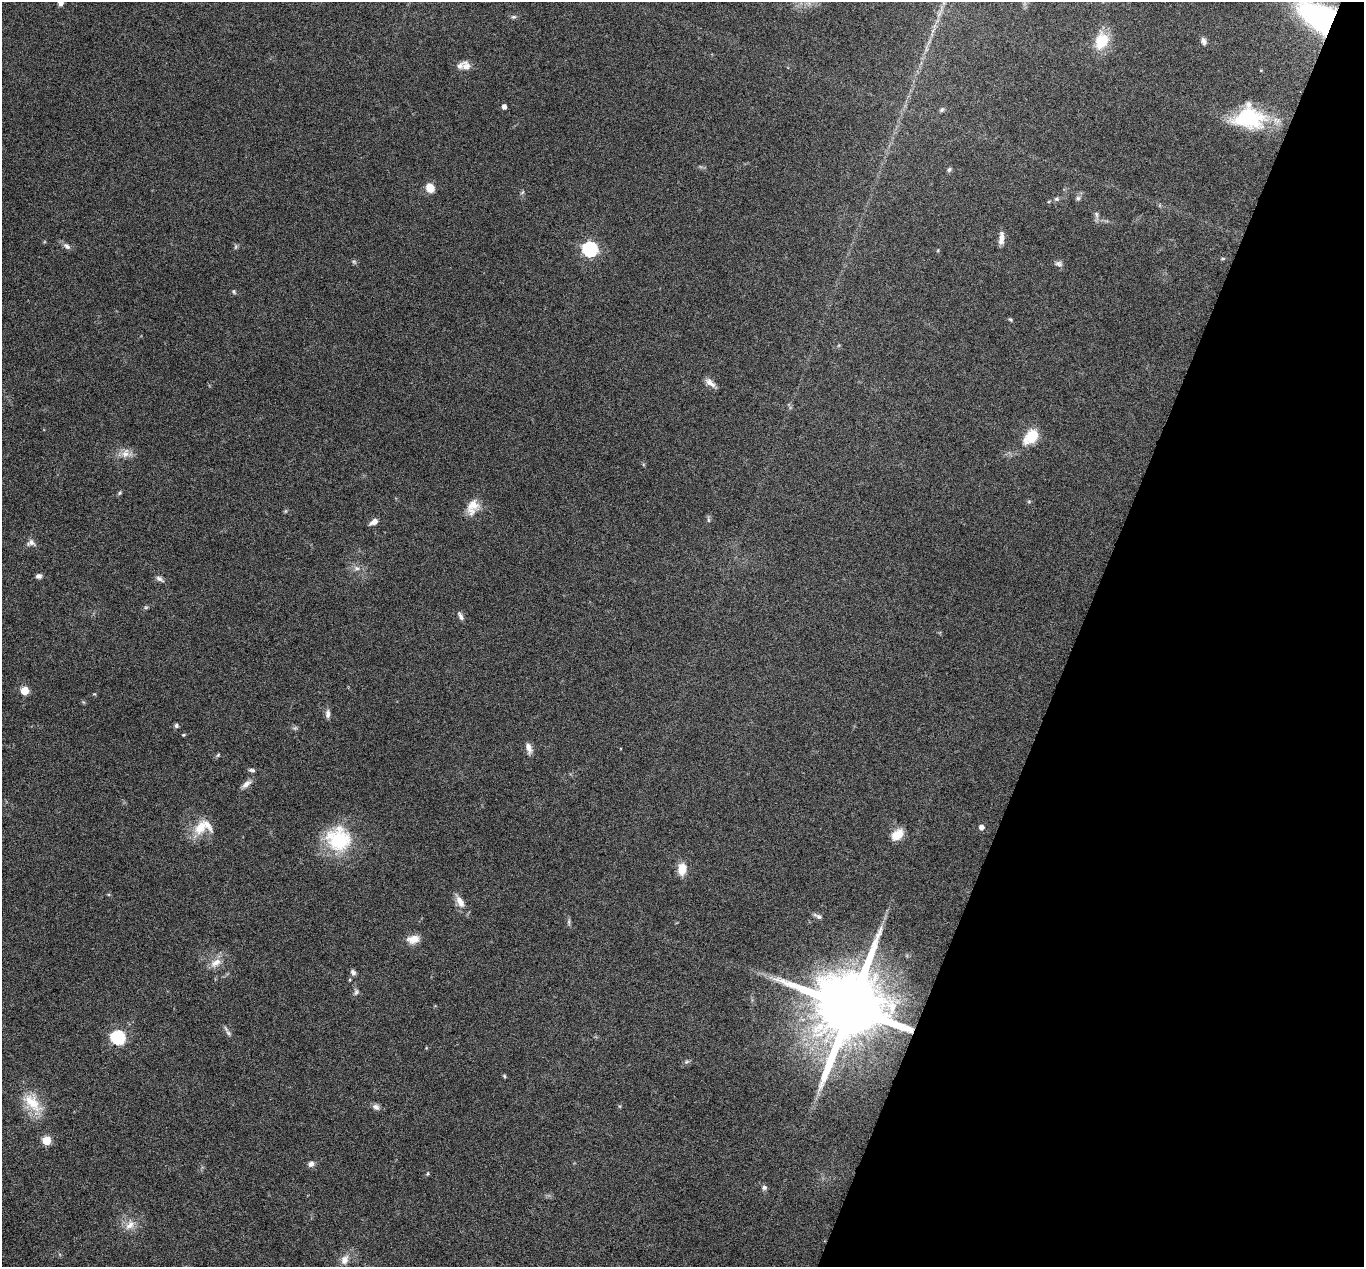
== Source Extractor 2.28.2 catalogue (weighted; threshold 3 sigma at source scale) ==
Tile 8 of 4 x 4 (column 4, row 2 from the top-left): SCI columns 4086-5447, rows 2667-3931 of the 5447 x 5464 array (HDU 1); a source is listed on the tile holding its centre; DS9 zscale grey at full resolution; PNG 1366 x 1269 px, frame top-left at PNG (2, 2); no overlay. Shown black and unused: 21% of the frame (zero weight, under 4 of 8 exposures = <1% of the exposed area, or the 3 px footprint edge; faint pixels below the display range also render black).
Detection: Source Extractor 2.28.2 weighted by HDU 2 'WHT'; one run over the whole footprint, this tile lists its part. Background 0.06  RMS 0.0038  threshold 0.0155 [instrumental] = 3 sigma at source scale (4.09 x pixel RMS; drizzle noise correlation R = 1.36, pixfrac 0.8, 0.05/0.05 arcsec/px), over >= 5 px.
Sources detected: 71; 2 too faint to see at this stretch — not listed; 3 inside a brighter listed object's ellipse — not listed separately; the other 66 listed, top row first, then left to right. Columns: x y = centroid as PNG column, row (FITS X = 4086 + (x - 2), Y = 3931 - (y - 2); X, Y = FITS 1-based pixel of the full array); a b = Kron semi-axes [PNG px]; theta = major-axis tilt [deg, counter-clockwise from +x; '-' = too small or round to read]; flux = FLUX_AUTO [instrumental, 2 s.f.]
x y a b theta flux
514 17 7 5 1 0.67
1320 18 37 21 -31 67
1101 41 22 16 64 9.1
1204 41 10 6 -76 1.2
466 66 13 10 -69 2.3
504 107 4 4 - 1.6
942 110 6 5 - 0.67
1249 118 41 25 -2 24
949 170 7 5 72 0.71
430 188 9 8 - 4.6
522 192 8 3 45 0.44
1078 198 6 6 - 0.8
1056 199 6 5 - 0.64
1096 214 9 4 -89 0.94
1001 238 16 6 85 2.4
67 246 11 7 -37 1.4
235 247 6 4 70 0.52
590 249 7 6 - 69
1059 264 10 7 -17 1.1
234 291 7 4 -54 0.52
1011 320 6 4 -32 0.46
710 383 15 7 -39 2.1
1031 436 12 8 48 13
125 453 14 9 65 2.7
120 493 6 5 - 0.5
472 505 19 16 17 5
708 520 7 4 -89 0.56
374 522 10 6 29 2
31 543 11 8 17 1.5
357 568 7 6 - 1.1
39 576 7 5 7 1.1
160 579 12 6 -33 1.1
146 607 6 4 18 0.5
460 616 10 5 -62 1.1
24 691 5 5 - 10
328 714 11 6 86 1.3
176 726 6 5 - 0.72
184 735 5 3 - 0.37
528 748 15 7 -74 2
218 755 6 4 45 0.48
252 770 8 4 -7 0.75
246 784 15 6 41 1.8
200 827 21 15 57 6.8
981 827 5 5 - 1.7
897 835 15 10 40 4.7
338 839 30 28 -31 22
682 869 11 7 83 6.2
460 902 18 8 -63 3.2
818 916 12 5 -25 1.1
413 939 16 10 10 3.5
216 963 16 9 33 3.5
353 972 8 6 -49 0.97
356 992 9 5 74 0.83
850 1007 20 17 68 5500
228 1033 9 5 -46 0.92
118 1037 6 6 - 57
686 1062 7 4 18 0.6
504 1076 5 4 - 0.41
32 1103 31 15 -46 9
376 1107 10 7 -26 1.4
46 1140 5 5 - 13
311 1164 7 6 - 1.4
428 1174 6 3 71 0.38
764 1187 7 6 - 0.93
130 1225 16 9 41 3.3
345 1260 13 10 65 2.9
Overlapping masked pixels (flux is a lower limit): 2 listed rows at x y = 1320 18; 850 1007
Isophote crosses this tile's border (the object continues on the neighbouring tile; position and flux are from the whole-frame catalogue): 1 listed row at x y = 1320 18